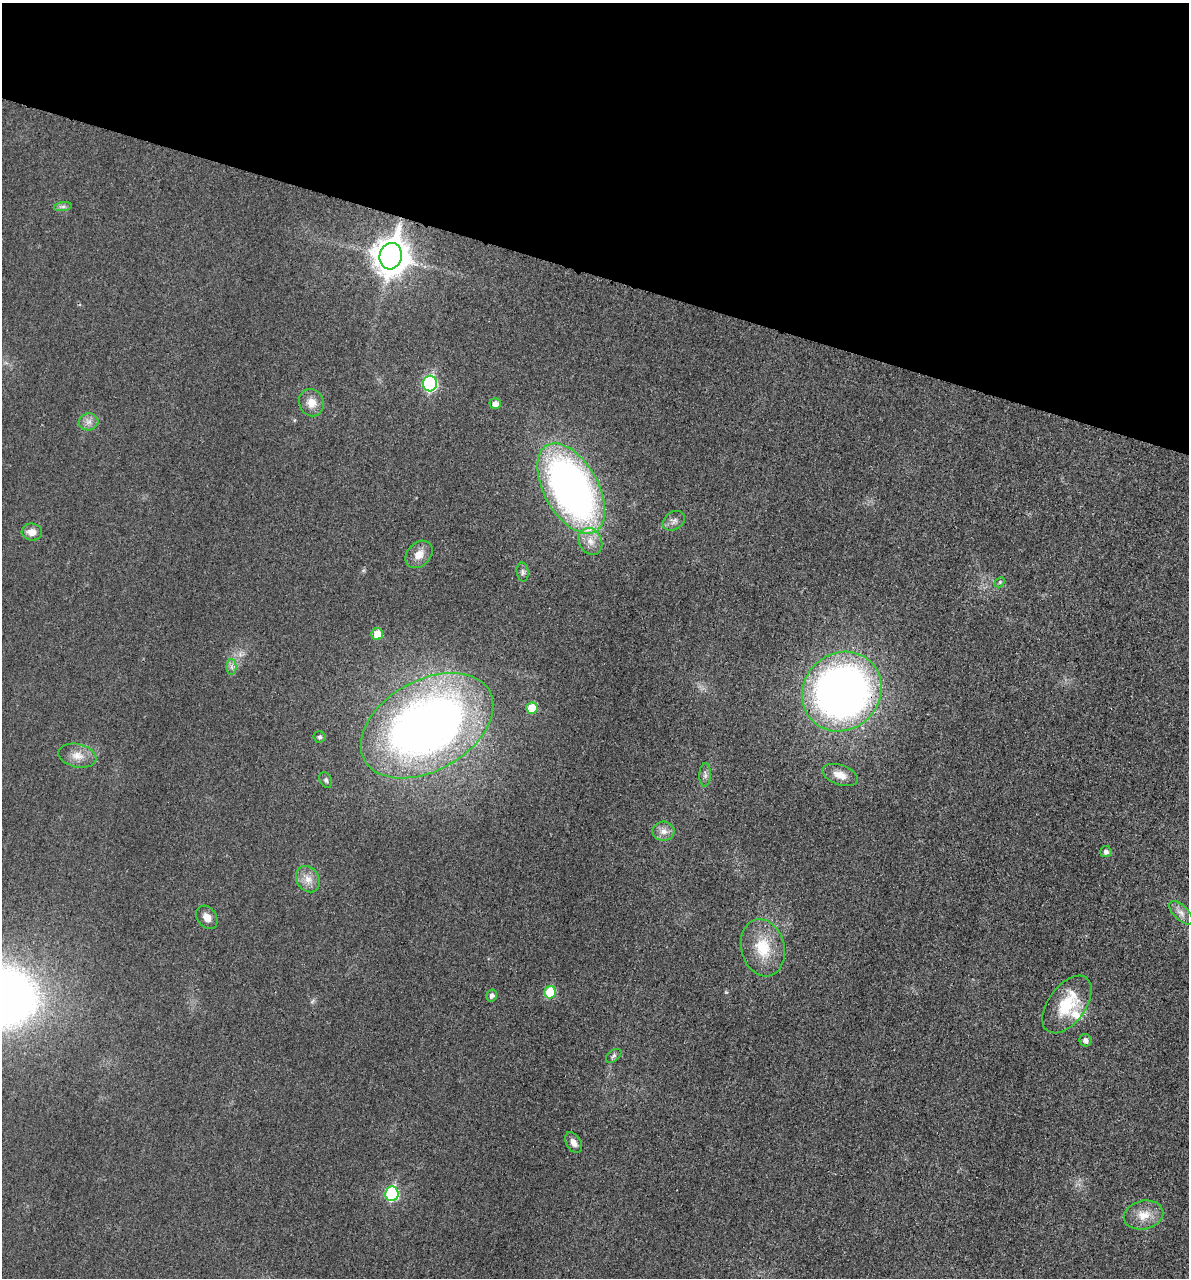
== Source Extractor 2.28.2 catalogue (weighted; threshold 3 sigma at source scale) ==
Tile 2 of 4 x 4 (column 2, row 1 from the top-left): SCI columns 1330-2516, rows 3845-5120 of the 5154 x 5142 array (HDU 1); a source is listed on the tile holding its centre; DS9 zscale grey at full resolution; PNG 1191 x 1280 px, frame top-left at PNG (2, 3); each listed source drawn as its Kron ellipse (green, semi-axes under 4 px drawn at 4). Shown black and unused: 21% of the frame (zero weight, under 3 of 4 exposures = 2% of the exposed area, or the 3 px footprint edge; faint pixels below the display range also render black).
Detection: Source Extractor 2.28.2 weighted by HDU 2 'WHT'; one run over the whole footprint, this tile lists its part. Background 0.0179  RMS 0.0055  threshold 0.0248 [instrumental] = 3 sigma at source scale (4.5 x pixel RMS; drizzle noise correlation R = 1.50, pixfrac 1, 0.05/0.05 arcsec/px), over >= 5 px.
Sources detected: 38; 1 inside a brighter listed object's ellipse — not listed separately; the other 37 listed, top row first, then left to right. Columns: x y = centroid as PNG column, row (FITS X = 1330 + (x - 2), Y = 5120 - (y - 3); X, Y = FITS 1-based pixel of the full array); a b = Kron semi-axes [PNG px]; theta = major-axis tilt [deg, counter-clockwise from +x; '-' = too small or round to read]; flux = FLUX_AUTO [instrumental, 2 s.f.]
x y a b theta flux
63 207 9 4 8 1.4
391 256 13 11 77 1100
430 384 8 7 - 77
311 403 14 12 -68 6.8
495 404 5 5 - 3.4
89 422 10 8 14 3.2
571 489 49 27 -61 300
674 521 12 9 32 2.9
32 532 10 8 -5 4.9
590 541 14 11 -61 6.2
419 554 15 11 46 6.3
523 572 9 6 -80 1.5
1000 582 6 4 47 0.79
377 634 6 6 - 9.2
232 667 7 5 -89 1.6
842 692 42 38 45 380
532 708 5 5 - 13
427 726 71 45 29 390
320 737 6 5 - 1.2
77 756 19 11 -13 6.9
705 775 11 6 88 2.1
840 775 18 10 -19 6.8
326 780 8 6 -62 1.3
663 831 11 9 -3 4.1
1106 852 5 5 - 2
308 879 14 11 -57 5.7
1181 913 15 7 -44 3.5
207 917 13 9 -53 4.3
763 948 29 21 -76 21
550 992 6 5 - 23
492 995 6 5 - 2.3
1067 1004 33 18 54 27
1085 1040 6 5 - 2.4
614 1056 9 5 38 1.3
574 1143 11 7 -60 3.4
392 1194 7 6 - 55
1144 1215 20 14 12 9.1
Overlapping masked pixels (flux is a lower limit): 2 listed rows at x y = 391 256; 842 692